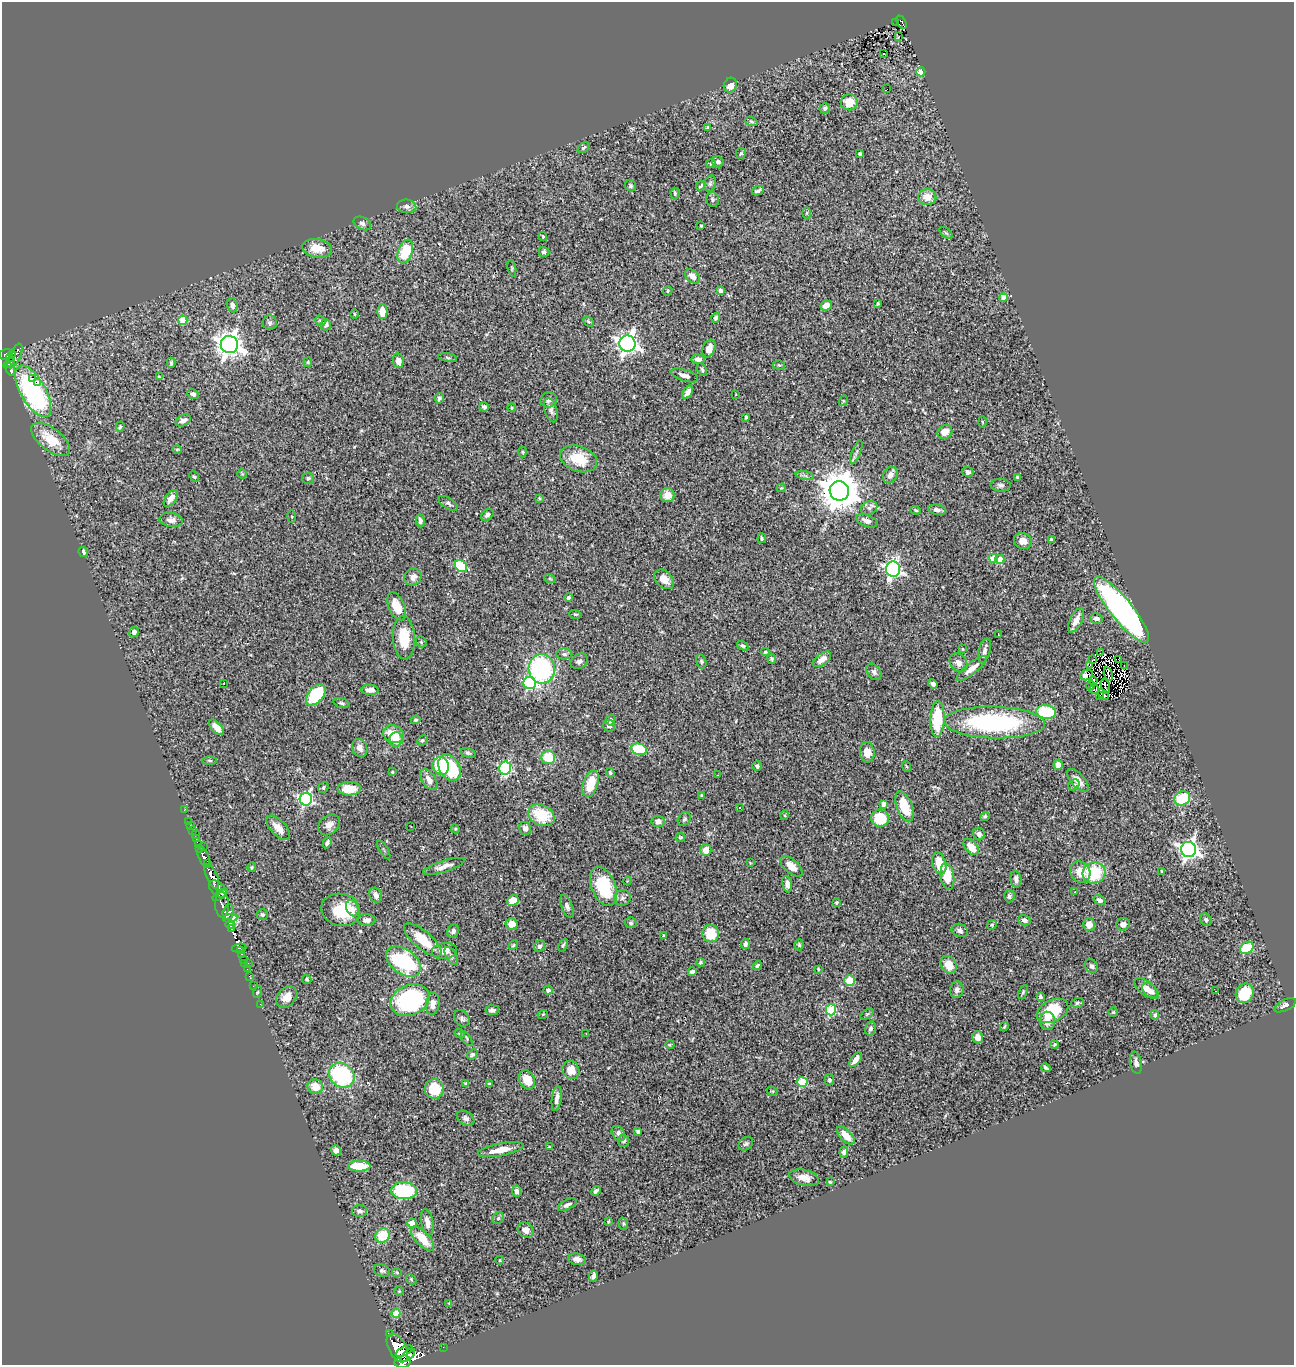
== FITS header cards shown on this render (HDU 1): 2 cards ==
NAXIS1  =                 1292
NAXIS2  =                 1363

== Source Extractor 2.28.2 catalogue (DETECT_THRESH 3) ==
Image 1292 x 1363 px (HDU 1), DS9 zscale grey, 1 PNG px = 1 image px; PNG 1296 x 1367 px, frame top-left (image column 1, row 1363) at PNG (2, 2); each listed source drawn as its Kron ellipse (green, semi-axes under 4 px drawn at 4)
Background 0.746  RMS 0.029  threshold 0.0857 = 3 sigma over >= 5 px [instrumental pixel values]
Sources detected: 391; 4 with non-positive FLUX_AUTO (blend fragments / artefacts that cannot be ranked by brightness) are neither listed nor drawn; the other 387 listed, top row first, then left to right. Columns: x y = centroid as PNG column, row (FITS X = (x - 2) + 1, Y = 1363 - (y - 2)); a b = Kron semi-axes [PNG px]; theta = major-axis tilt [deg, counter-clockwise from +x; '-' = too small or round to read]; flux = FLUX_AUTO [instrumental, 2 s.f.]
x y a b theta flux
902 22 7 4 -62 27
896 23 3 2 - 3.2
898 37 3 2 - 5.7
883 54 3 3 - 13
921 72 4 4 - 43
730 85 7 6 - 17
887 89 3 2 - 2.6
849 102 8 8 - 33
825 108 5 5 - 4.4
751 121 6 4 -19 3.2
708 127 4 4 - 2.4
584 148 6 4 41 3.6
741 153 5 5 - 2.6
860 154 4 3 - 4.7
718 162 6 5 - 6.1
711 164 5 4 - 2.6
710 184 8 6 74 4.2
630 186 6 5 - 3.5
701 186 5 3 - 2.8
758 191 6 3 25 4.1
675 193 6 4 -89 2.9
927 197 9 8 - 23
713 199 7 6 - 4
407 206 9 6 -6 7
807 213 5 3 - 1.8
362 223 9 6 -26 5.8
701 226 3 3 - 2
946 233 8 4 -36 2.6
543 237 4 3 - 2.7
317 248 15 9 -8 31
405 252 12 7 71 68
544 252 5 5 - 4.9
512 268 8 2 -79 2
693 276 8 5 -43 12
720 290 4 3 - 6
668 291 5 4 - 2.4
1003 298 4 4 - 17
878 304 4 3 - 2.6
232 305 7 5 -74 6.3
826 306 6 5 - 12
382 312 7 5 90 18
354 314 5 3 - 1.6
716 318 5 4 - 4.3
183 320 4 4 - 47
320 321 5 4 - 3
588 321 6 4 -43 2.6
270 323 7 7 - 4.9
326 325 5 5 - 7.1
627 343 8 8 - 1100
229 344 9 8 - 1700
709 349 9 6 70 17
6 355 6 5 - 160
11 356 6 3 67 100
15 356 13 5 65 180
448 358 9 3 -10 3
698 359 6 4 -2 9.7
398 361 7 5 -79 14
308 362 5 4 - 2.2
9 363 6 4 38 99
171 363 5 3 - 3.4
779 365 6 4 -13 2.6
10 369 7 3 -63 86
702 369 7 4 -64 3.1
684 375 14 5 -18 11
159 377 4 2 - 2
32 378 2 2 - 1000
37 383 3 2 - 170
33 391 29 12 -61 330
688 392 7 4 56 9.3
193 394 6 5 - 4.6
736 394 3 2 - 1
439 398 5 3 - 4.2
549 400 8 7 - 7.8
843 401 5 3 - 1.7
484 407 5 4 - 4.8
512 408 4 3 - 1.6
551 410 12 6 -72 7.4
746 417 3 3 - 4.2
183 420 8 5 26 7.7
982 422 5 3 - 1.7
120 427 5 4 - 2.6
945 432 8 6 35 19
51 440 23 11 -38 49
177 449 5 3 - 1.7
522 452 5 3 - 1.8
856 452 13 4 68 5.2
578 459 19 12 -19 51
967 472 6 4 -23 5.2
242 474 4 4 - 1.8
805 475 9 4 -9 4.8
890 475 9 7 57 10
194 477 6 4 -48 3.1
1017 477 4 4 - 2.6
308 478 6 5 - 3.7
1001 485 10 6 -4 5.9
781 488 4 3 - 1.6
839 491 10 9 - 5900
667 495 7 7 - 20
171 498 9 5 55 15
539 498 4 3 - 1.9
448 503 11 5 -33 4.9
869 508 8 6 24 7.5
916 510 5 4 - 2.6
937 510 9 5 -9 7.1
487 515 7 5 41 5.9
292 517 6 4 -82 2.4
171 520 12 7 -9 10
420 521 7 4 -85 5.4
867 521 11 6 -21 9.7
762 538 5 3 - 2.6
1051 540 4 3 - 4.2
1023 541 9 8 - 17
83 552 5 4 - 6.2
993 559 4 4 - 37
1000 559 4 4 - 34
461 566 7 5 -41 130
893 569 7 7 - 530
413 577 9 8 - 9.6
550 579 5 3 - 1.9
664 579 11 8 -45 19
569 597 4 4 - 5.1
397 606 15 8 -67 40
1122 610 41 11 -51 690
575 614 6 4 -16 2.8
1096 618 6 5 - 7.5
1076 620 13 6 63 17
134 632 5 5 - 7.4
998 635 3 2 - 1.3
404 638 22 11 -86 53
421 642 6 5 - 2.5
743 646 6 4 -33 3.8
962 649 4 3 - 2
984 651 12 6 76 7.8
765 652 4 4 - 2.6
1100 653 2 2 - 3.3
564 654 8 5 0 5
772 659 5 4 - 2.9
822 659 11 5 37 13
1118 659 2 2 - 43
1093 660 2 2 - 2.5
579 661 9 7 34 6.7
701 661 7 5 -74 3.6
958 663 10 8 -51 9.8
1090 665 3 2 - 1.3
1124 665 3 2 - 3.9
972 668 19 5 39 16
542 669 14 13 - 260
874 672 9 6 -55 5.2
1108 674 7 2 -74 2.9
1087 675 6 5 - 24
1093 680 3 2 - 0.8
224 683 3 2 - 6.3
530 683 6 6 - 280
933 684 5 4 - 5.8
1091 685 5 2 - 1.7
1105 686 8 2 -75 4
1094 689 5 2 - 1.1
370 690 8 5 -5 9.9
1104 694 6 3 -39 1.7
316 695 12 7 49 110
1100 696 3 2 - 1.1
342 703 8 4 -16 4.3
1046 712 10 7 -5 100
937 719 18 7 88 88
416 720 5 4 - 3.1
611 720 6 4 78 4.9
995 722 50 16 -2 320
609 726 6 5 - 5.3
216 727 9 5 -47 20
394 734 11 8 -21 39
396 740 7 7 - 23
422 740 5 4 - 3.3
360 748 9 7 -64 11
639 749 8 5 -15 82
867 752 10 7 -84 18
468 753 7 4 -15 3.4
548 757 7 6 - 57
210 761 7 3 -1 2.7
1058 765 5 4 - 11
441 766 9 8 - 72
757 766 5 4 - 5.5
906 766 5 3 - 1.8
449 768 14 10 -60 130
505 768 6 6 - 230
392 772 3 3 - 2.4
610 773 5 4 - 2.2
718 775 2 2 - 1.2
429 780 11 6 -55 14
1078 780 14 6 -48 16
591 784 14 7 71 46
1074 785 6 5 - 3.3
323 787 6 4 50 2.7
349 789 12 6 1 41
701 795 4 4 - 2
1182 798 8 7 - 63
306 799 6 6 - 370
883 804 4 4 - 11
904 806 16 7 -68 54
739 807 3 3 - 3.7
184 810 3 2 - 6.6
541 815 14 10 -27 73
785 815 5 3 - 2.1
985 816 5 4 - 3
880 818 9 8 - 64
684 819 7 6 - 4.2
189 821 2 2 - 4.3
658 821 7 5 -6 9.5
329 825 12 9 42 12
191 826 3 2 - 3.6
411 827 2 2 - 1
278 828 15 7 -47 21
525 828 6 6 - 9.4
455 829 4 4 - 2.1
193 831 3 2 - 14
196 834 3 2 - 1.8
979 834 6 5 - 6.4
680 837 5 4 - 2.4
196 838 4 3 - 71
327 843 6 4 62 5
198 845 3 3 - 11
203 846 2 2 - 8.1
971 847 9 6 -48 24
199 849 3 2 - 13
1189 849 7 7 - 870
384 850 10 2 -60 2.3
706 850 6 5 - 21
204 857 11 5 -67 200
750 863 4 4 - 1.6
939 863 11 6 -72 38
208 864 3 2 - 0.52
444 866 21 5 18 13
791 866 13 6 -41 20
252 867 5 3 - 2.4
1162 871 3 2 - 2.1
1080 872 11 9 -59 28
1094 873 11 10 - 86
947 876 13 6 -81 37
212 877 13 5 -67 440
1016 879 8 5 -82 7.9
627 881 4 3 - 1.6
787 884 8 5 -81 10
604 886 20 12 -67 100
218 889 10 6 -44 390
1075 892 3 2 - 1.4
220 895 8 3 37 110
376 895 8 6 -65 10
1009 896 6 5 - 4.3
622 898 8 7 - 6.6
1099 900 6 4 -29 7.4
513 901 6 5 - 41
836 902 3 3 - 3.2
222 905 13 7 -87 250
567 906 12 5 -68 6.3
352 908 8 6 -65 13
341 910 19 16 -12 73
228 912 7 5 76 190
262 915 5 5 - 3.6
230 918 7 4 11 37
366 920 9 5 -3 9.1
1024 920 6 5 - 7.9
1206 920 6 5 - 4.4
631 923 6 5 - 3.7
511 924 6 6 - 24
1123 924 6 6 - 7.5
230 925 5 4 - 110
992 925 5 4 - 2.7
1089 925 6 5 - 20
232 928 3 2 - 82
960 930 8 6 -21 7.3
453 931 7 5 58 6.6
711 934 9 8 - 53
664 935 3 2 - 2.1
423 940 23 9 -40 52
745 944 5 4 - 4.6
513 945 5 4 - 2.4
563 945 7 4 67 2.9
799 945 5 4 - 2.8
540 946 6 5 - 5
239 948 7 2 10 18
1247 948 7 5 32 74
241 951 3 3 - 14
444 951 12 8 8 16
241 954 3 3 - 21
451 956 10 5 -59 5.2
243 959 3 3 - 12
404 962 19 12 -35 180
700 962 4 4 - 4
244 963 4 3 - 9.7
249 964 3 2 - 20
948 965 9 7 -60 28
757 966 5 3 - 3.1
1091 966 7 6 - 6.4
247 969 2 2 - 6
818 969 4 3 - 1.7
692 972 4 4 - 5.8
249 976 3 2 - 3.1
307 979 5 4 - 2.5
850 981 5 5 - 33
253 986 2 2 - 6
1146 988 14 7 -36 16
548 990 5 4 - 6.6
957 990 8 6 77 8.5
1150 991 10 6 -45 9.6
1215 991 3 2 - 3.4
258 992 6 3 70 2.4
1023 992 7 4 66 2.9
1245 993 10 8 58 59
1040 996 4 3 - 5.1
287 997 12 9 44 16
410 1000 20 15 23 280
1077 1003 6 5 - 3.6
260 1004 3 2 - 3
433 1004 11 6 83 12
1285 1005 12 5 25 6.6
492 1010 6 5 - 7.4
831 1010 5 5 - 160
1053 1011 16 11 27 78
1113 1012 5 4 - 2.5
543 1014 5 3 - 1.6
867 1014 7 4 36 2.5
1155 1015 5 4 - 5.5
462 1018 9 7 -54 6.1
1047 1021 9 7 -86 17
1004 1026 5 2 - 2
870 1028 7 5 75 6.1
460 1033 5 4 - 2.8
586 1033 2 2 - 1.7
978 1037 6 5 - 12
467 1038 8 3 -58 2.6
670 1045 4 3 - 1.7
1054 1045 4 3 - 1.9
472 1054 6 4 39 4
855 1060 8 4 53 11
1136 1063 11 6 -78 8
1046 1068 5 3 - 3.1
571 1070 9 8 - 22
342 1075 14 11 -40 200
527 1080 10 7 -63 31
829 1080 5 5 - 3.9
802 1082 5 5 - 90
466 1083 4 3 - 2.9
489 1083 4 2 - 1.5
315 1087 8 7 - 27
434 1089 10 9 - 53
772 1091 5 3 - 1.7
557 1099 12 5 82 10
466 1118 9 6 -34 6
638 1131 4 3 - 4.6
618 1133 8 6 -52 7.8
846 1135 11 5 -45 25
623 1141 6 5 - 4.8
746 1144 8 6 37 4.6
549 1147 3 2 - 1.3
336 1150 5 5 - 13
501 1150 23 6 10 25
844 1152 6 4 85 6.2
359 1166 11 5 0 48
804 1178 15 7 -14 19
830 1182 3 3 - 2
404 1191 13 8 -5 140
517 1191 6 4 -85 7.5
596 1191 5 3 - 4.3
567 1205 10 5 26 5.8
359 1211 8 6 2 6.7
498 1218 6 5 - 3.8
608 1221 3 2 - 1.9
427 1222 13 6 -78 12
412 1223 4 4 - 34
623 1224 6 4 -71 2.7
526 1230 8 7 - 14
382 1235 8 6 41 63
423 1239 15 7 -46 44
577 1259 9 6 -9 8.4
500 1260 4 3 - 1.5
382 1271 8 6 -19 4.6
397 1272 5 4 - 2.3
593 1276 5 4 - 8.3
411 1279 6 4 -47 2.6
399 1291 5 5 - 2.1
449 1303 3 3 - 1.4
396 1313 4 4 - 50
389 1334 3 3 - 34
443 1347 2 2 - 3.8
397 1348 16 8 -61 1300
404 1351 9 4 27 360
408 1355 9 4 43 210
403 1362 8 6 13 440
At the frame edge (FLAGS 8, measured only in part): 1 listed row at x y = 403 1362
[4 non-positive-flux detections neither listed nor drawn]